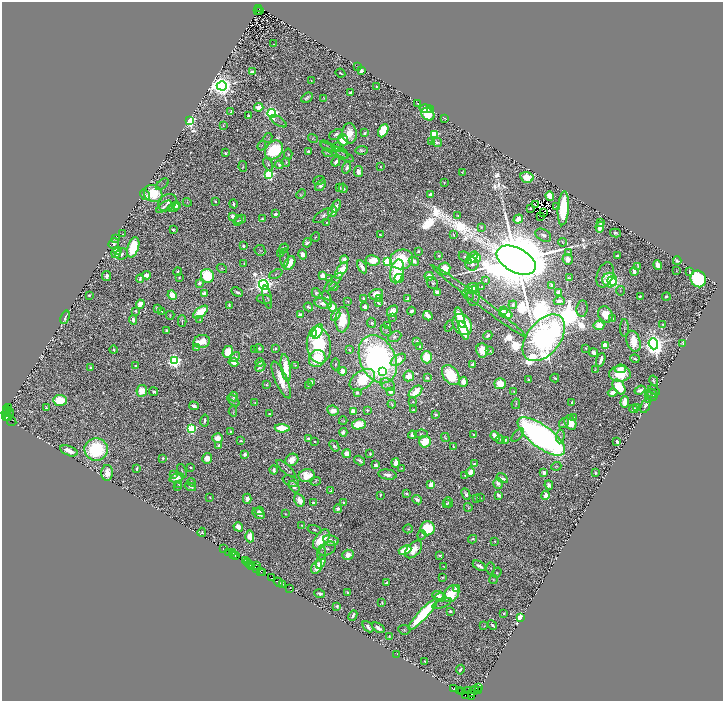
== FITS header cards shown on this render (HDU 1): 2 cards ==
NAXIS1  =                 1441
NAXIS2  =                 1397

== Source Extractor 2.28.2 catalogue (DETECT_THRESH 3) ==
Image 1441 x 1397 px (HDU 1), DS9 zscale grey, zoomed out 1/2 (1 PNG px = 2 x 2 image px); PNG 725 x 703 px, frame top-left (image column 1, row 1397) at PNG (2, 2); each listed source drawn as its Kron ellipse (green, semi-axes under 4 px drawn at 4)
Background 0.977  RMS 0.014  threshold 0.0431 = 3 sigma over >= 5 px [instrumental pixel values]
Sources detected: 1891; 328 cannot appear on this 1/2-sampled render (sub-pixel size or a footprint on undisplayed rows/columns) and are neither listed nor drawn; of the other 1563, the 500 brightest by FLUX_AUTO listed and drawn (1063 fainter detections omitted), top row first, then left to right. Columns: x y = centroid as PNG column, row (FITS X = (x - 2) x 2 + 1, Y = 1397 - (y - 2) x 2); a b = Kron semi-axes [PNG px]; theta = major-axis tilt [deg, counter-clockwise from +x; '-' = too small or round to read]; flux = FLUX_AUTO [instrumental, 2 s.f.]
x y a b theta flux
259 9 3 1 - 520
257 11 2 1 - 150
259 11 4 2 - 160
274 44 3 2 - 3.7
358 66 2 2 - 3.6
361 71 3 3 - 12
252 72 3 3 - 16
340 73 5 2 - 5.1
311 81 3 2 - 4.4
222 86 5 4 - 7400
376 87 3 2 - 4.5
351 93 4 3 - 17
307 98 6 4 28 12
324 98 4 3 - 4.4
418 103 3 2 - 5.2
259 107 4 3 - 75
426 109 6 4 -10 50
430 110 3 2 - 7.4
231 111 3 2 - 8.7
272 113 4 4 - 1500
428 114 7 6 - 150
248 116 3 3 - 13
445 119 4 2 - 3.7
189 120 4 3 - 2000
278 121 9 2 -33 3.7
223 125 3 2 - 4.8
383 131 7 4 64 200
350 133 10 7 -86 71
364 133 3 2 - 8.2
336 134 7 5 26 14
434 134 3 3 - 410
268 138 5 4 - 3.8
313 138 5 4 - 5.4
343 140 6 5 - 89
432 141 2 2 - 4
437 142 5 3 - 12
262 146 5 3 - 3.7
327 146 7 2 -31 4.6
338 147 6 4 -6 24
274 150 10 8 48 430
362 150 6 4 3 11
308 151 3 2 - 10
334 151 16 3 -26 11
225 153 3 3 - 7.7
327 153 5 4 - 5.3
342 153 8 3 -34 4.9
288 154 6 3 -85 6.7
345 156 10 2 -26 5.2
286 162 4 3 - 6.1
336 162 5 3 - 22
268 164 7 4 -62 8.9
279 165 4 3 - 13
380 166 2 2 - 3.9
243 167 5 4 - 5.6
347 168 6 4 71 13
358 172 5 4 - 34
462 172 2 2 - 4.1
269 174 4 3 - 950
527 177 7 5 -15 120
319 181 6 3 21 6
444 182 2 2 - 4.4
162 184 7 4 40 3.8
321 185 6 4 51 19
339 188 3 3 - 14
343 188 4 3 - 10
153 193 9 8 - 210
301 194 5 2 - 4.8
145 195 6 4 -58 14
431 195 3 3 - 50
550 196 5 4 - 110
215 201 3 2 - 7.8
187 202 4 4 - 4.1
167 203 10 7 37 24
233 204 4 2 - 11
176 205 4 2 - 15
535 205 3 2 - 11
336 206 6 3 66 20
557 206 3 2 - 6
164 207 9 3 36 17
173 207 6 3 17 48
530 208 3 2 - 9
563 208 17 5 86 270
333 212 5 4 - 74
543 212 2 1 - 4.8
275 214 3 3 - 25
323 215 11 5 34 16
458 215 3 2 - 4.4
233 216 4 3 - 41
541 217 2 1 - 4.4
241 219 6 3 31 6.6
262 219 3 3 - 13
518 219 5 3 - 69
238 221 5 3 - 3.7
326 222 3 2 - 5
601 222 4 2 - 63
481 227 4 3 - 3.8
600 227 6 3 79 86
173 230 4 3 - 7.9
616 233 5 3 - 9
123 234 2 2 - 3.9
380 235 4 3 - 10
453 235 3 2 - 3.7
543 235 8 5 -31 15
315 237 4 3 - 3.8
115 238 4 3 - 5.1
562 242 4 2 - 5.1
307 243 5 3 - 14
114 244 5 5 - 21
243 246 3 3 - 14
133 247 10 5 73 210
284 248 5 4 - 7.3
117 250 3 3 - 42
260 250 6 5 - 6.7
418 251 2 2 - 15
116 253 5 4 - 42
280 253 3 2 - 6.5
568 253 3 2 - 9.6
122 254 6 5 - 15
302 254 5 3 - 28
439 256 3 2 - 5.6
617 256 4 3 - 12
465 257 6 5 - 14
285 258 9 4 -89 5.4
472 258 7 3 49 160
475 258 5 4 - 110
401 259 12 10 14 190
568 259 5 5 - 37
344 260 4 4 - 49
373 260 7 5 -9 98
516 260 21 12 -28 150000
414 261 5 3 - 35
677 261 4 3 - 7.4
387 262 3 3 - 500
244 263 2 2 - 3.7
290 263 7 5 59 91
472 264 6 6 - 15
658 265 5 3 - 89
638 266 4 2 - 4.4
362 267 7 3 -59 38
222 268 5 4 - 5.6
444 268 6 6 - 70
341 270 9 4 55 140
397 271 12 6 77 300
676 271 2 2 - 3.8
689 271 4 2 - 12
178 272 4 2 - 8.5
634 272 4 3 - 36
276 274 7 3 25 4.5
146 275 4 3 - 63
605 275 13 8 70 34
106 276 5 4 - 17
207 276 7 6 - 310
322 276 3 3 - 48
429 276 4 3 - 72
179 278 3 2 - 4.9
399 278 4 4 - 70
569 278 4 2 - 5
140 279 4 3 - 10
329 279 3 2 - 19
698 279 8 7 - 520
485 280 3 2 - 4
610 280 7 7 - 460
612 281 5 3 - 210
333 282 12 3 46 9
199 283 3 3 - 26
432 283 6 5 - 6.4
264 285 5 4 - 5200
552 285 3 2 - 15
482 286 4 3 - 3.9
334 287 4 3 - 20
471 288 7 4 34 94
475 289 3 3 - 27
620 291 5 3 - 3.8
237 292 6 2 -27 12
204 293 4 3 - 21
316 293 5 3 - 7.8
437 293 3 3 - 58
558 293 4 3 - 52
376 294 7 5 23 70
89 295 3 2 - 11
172 295 5 4 - 94
468 295 6 2 -30 3.7
473 296 10 6 88 7.3
640 296 3 2 - 9.9
666 296 4 3 - 6.6
267 297 12 3 -79 8.5
327 298 7 4 -64 7.8
264 299 7 3 -8 4.3
363 299 3 3 - 8
379 299 3 2 - 8.5
408 299 2 2 - 72
348 301 3 2 - 3.8
479 301 59 2 -37 6.8
559 301 5 3 - 20
323 303 9 5 -11 35
379 303 4 2 - 12
140 304 4 4 - 69
229 305 4 2 - 6.9
513 305 4 2 - 11
308 307 4 3 - 8.1
332 307 5 4 - 99
365 307 4 3 - 38
157 309 4 3 - 12
582 309 8 5 83 6.6
503 310 3 3 - 43
136 311 3 3 - 6.5
162 311 2 2 - 5.5
392 311 6 4 50 53
411 311 4 3 - 19
201 312 8 4 37 210
506 314 7 4 -19 120
605 314 8 7 - 63
170 315 4 2 - 4.4
300 315 3 3 - 44
336 315 6 3 60 19
428 316 5 3 - 84
65 317 7 3 71 13
392 317 2 2 - 3.9
460 318 11 3 -72 120
612 319 4 3 - 29
133 320 5 2 - 21
200 320 4 3 - 3.6
342 320 12 7 87 130
182 321 6 3 -88 8
372 323 5 4 - 11
462 324 11 9 -53 370
388 325 3 2 - 6
599 325 5 5 - 75
663 325 3 2 - 5.6
449 326 5 3 - 4.9
624 328 9 3 -89 6.6
167 330 3 2 - 9.4
464 330 10 3 -70 110
317 331 8 4 60 280
386 331 6 4 -47 5.8
314 333 3 3 - 49
488 335 5 3 - 15
395 337 7 5 27 12
544 338 27 16 51 22000
417 341 2 2 - 6.3
633 341 11 6 -72 120
202 342 8 6 14 96
683 343 4 3 - 6.9
653 344 6 4 -69 5800
319 345 18 12 -84 480
605 345 3 3 - 250
196 347 4 2 - 44
420 347 2 2 - 7.3
259 348 5 4 - 10
276 348 3 2 - 15
586 348 3 3 - 3.9
114 350 4 2 - 8.3
254 350 4 3 - 3.7
349 350 3 2 - 3.6
482 350 7 6 - 88
490 351 4 3 - 5.7
228 352 6 5 - 160
593 352 5 3 - 33
235 357 5 4 - 14
427 357 6 5 - 180
317 359 9 8 - 190
378 359 25 17 -65 1500
635 359 4 2 - 8.4
398 360 8 4 34 73
601 360 7 2 73 38
175 361 4 3 - 2000
233 362 5 3 - 66
260 362 4 3 - 13
336 364 6 3 -90 4.8
472 364 4 3 - 15
295 365 2 2 - 4.2
136 366 2 2 - 27
260 366 6 3 47 16
90 368 3 2 - 16
286 368 14 4 -82 120
620 369 6 3 11 45
595 370 4 2 - 4.1
342 371 4 3 - 76
382 371 3 3 - 67
620 374 11 8 1 110
451 375 11 7 -55 260
409 376 5 5 - 57
427 378 4 3 - 9.6
555 378 4 2 - 9.9
281 380 20 6 -67 84
362 380 14 9 35 220
529 380 3 3 - 12
654 381 5 2 - 6.6
312 382 4 3 - 24
463 382 5 4 - 66
500 384 6 5 - 120
266 385 4 2 - 7.4
309 385 3 2 - 4.6
388 385 8 5 -33 9
619 387 8 5 -56 240
640 390 5 3 - 31
654 390 6 2 -33 4
142 391 6 5 - 110
391 391 4 4 - 31
514 391 2 2 - 4.7
154 392 4 3 - 8.6
357 392 3 3 - 25
415 392 8 4 39 120
613 393 5 3 - 44
652 393 6 3 -26 7
651 396 6 3 -22 4.5
234 397 5 4 - 12
60 400 7 5 -5 180
233 400 7 3 -43 10
649 400 4 3 - 5.9
255 402 3 3 - 4.7
413 402 3 3 - 6.2
572 402 3 2 - 9.7
625 402 5 3 - 99
392 404 4 2 - 4.3
516 404 5 3 - 4.3
194 406 5 3 - 19
645 406 8 3 67 17
636 407 3 3 - 3.6
8 408 3 3 - 280
46 408 3 2 - 9.1
634 409 4 4 - 17
6 410 3 2 - 170
333 410 6 4 -29 67
367 410 3 2 - 5.6
413 410 3 2 - 9.2
233 411 6 2 -84 4
353 411 4 3 - 43
6 413 4 1 - 120
269 414 3 2 - 8.8
436 414 4 3 - 9.7
8 415 7 2 43 380
9 418 3 2 - 100
574 418 3 2 - 7.2
205 420 6 3 80 13
12 421 5 1 - 110
343 421 4 3 - 4.4
564 423 6 2 45 7.4
570 423 7 5 -64 84
359 424 7 5 11 110
192 428 3 3 - 850
282 428 7 4 -3 180
230 432 4 3 - 8.2
343 432 4 3 - 23
421 434 6 4 4 7.5
412 435 4 3 - 37
474 435 3 2 - 6.7
518 435 8 3 47 4.1
495 436 5 3 - 53
541 436 28 11 -37 3500
560 436 7 3 85 6.5
218 438 5 5 - 74
308 438 2 2 - 24
445 438 5 3 - 5.6
500 439 4 4 - 5.9
505 440 4 3 - 10
241 441 3 2 - 6.9
315 441 3 2 - 5.3
425 442 6 5 - 150
617 442 4 3 - 22
219 446 4 4 - 20
334 446 6 3 -52 12
453 447 3 2 - 5.5
96 449 11 11 - 520
69 451 9 4 -21 46
245 454 4 3 - 20
347 454 4 4 - 74
370 454 4 3 - 7.3
163 458 2 2 - 6.5
207 458 5 5 - 41
292 460 7 5 37 68
360 460 6 3 -33 14
396 463 4 4 - 62
474 464 3 3 - 11
375 465 4 3 - 24
556 466 5 3 - 3.8
190 467 3 2 - 5.6
137 468 4 2 - 14
286 469 12 3 -42 8
401 469 4 2 - 3.7
274 470 4 3 - 16
182 471 7 2 -70 4.4
470 472 4 3 - 90
107 473 8 6 88 64
544 473 3 3 - 32
595 473 3 2 - 7.6
173 474 3 3 - 18
387 475 9 5 -8 26
465 475 3 2 - 4.2
307 476 8 6 9 87
176 478 7 4 18 30
502 478 6 3 -33 19
291 481 8 5 -24 9.8
315 481 5 4 - 5
192 482 4 3 - 7.7
178 484 4 2 - 4.1
498 484 5 4 - 23
431 485 4 3 - 150
549 485 5 3 - 23
294 486 7 4 -53 19
177 487 3 2 - 3.8
190 487 6 3 -18 12
331 491 3 2 - 8.2
406 494 3 3 - 18
466 494 6 4 -64 15
380 495 3 2 - 7.2
498 495 4 3 - 16
546 495 5 4 - 42
210 498 2 2 - 4.6
476 498 3 3 - 5.1
481 498 3 2 - 4.4
247 499 5 4 - 23
300 500 6 5 - 45
417 500 5 3 - 25
449 502 5 3 - 8.5
313 503 4 3 - 9
344 503 4 3 - 11
446 504 3 2 - 4.1
468 507 4 3 - 6.3
338 509 4 3 - 14
260 511 4 2 - 9.4
259 513 7 4 -36 28
285 514 2 2 - 3.6
302 525 3 2 - 4.2
238 527 5 4 - 61
428 528 7 7 - 240
408 529 5 3 - 5.6
315 530 7 4 -18 8.3
202 532 4 3 - 7.9
422 535 5 3 - 5.5
250 536 6 4 -88 80
473 539 4 2 - 5.8
321 540 11 6 57 200
331 540 7 5 -13 26
495 541 2 2 - 7.2
223 549 2 1 - 110
327 549 9 6 28 11
414 549 10 6 47 69
405 550 6 4 22 160
228 552 2 1 - 20
232 552 2 1 - 20
321 553 7 3 84 5.1
233 555 3 2 - 160
348 555 6 5 - 39
440 555 3 2 - 26
235 556 2 1 - 70
246 561 2 1 - 58
321 562 7 4 65 24
248 563 3 2 - 58
250 565 3 2 - 110
256 565 2 1 - 140
252 566 2 1 - 56
444 566 4 2 - 4
479 566 7 3 -32 25
317 567 7 5 61 75
491 568 6 4 -87 6.1
256 569 2 1 - 110
260 571 4 2 - 90
262 572 2 1 - 19
497 573 5 4 - 5.1
442 577 3 2 - 4.4
272 578 3 2 - 65
493 580 4 4 - 4.1
278 582 5 2 - 72
386 583 4 3 - 12
283 584 2 1 - 65
456 588 3 3 - 25
290 589 2 1 - 11
348 593 4 2 - 7.6
319 594 5 3 - 11
451 594 9 6 51 180
438 595 6 4 -5 21
440 598 6 4 -2 17
382 602 3 3 - 6.2
442 603 10 4 21 4.4
337 606 4 3 - 8.5
450 611 4 2 - 13
504 613 2 2 - 7.2
423 614 20 5 48 520
353 615 5 3 - 14
520 618 3 3 - 510
492 625 5 2 - 11
484 626 3 2 - 4.5
368 627 6 3 -48 21
378 628 7 3 -36 26
404 630 6 4 -6 5.2
389 636 4 2 - 4
397 654 2 1 - 6.2
425 661 3 2 - 3.9
460 670 5 2 - 9.9
479 688 3 1 - 110
453 689 2 1 - 35
475 690 4 2 - 1600
459 691 2 1 - 80
469 691 3 2 - 260
478 691 3 1 - 72
462 692 2 1 - 200
472 693 3 2 - 1500
466 695 2 1 - 130
471 697 2 1 - 200
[1063 fainter detections neither listed nor drawn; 328 sub-pixel or undisplayed-footprint detections neither listed nor drawn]